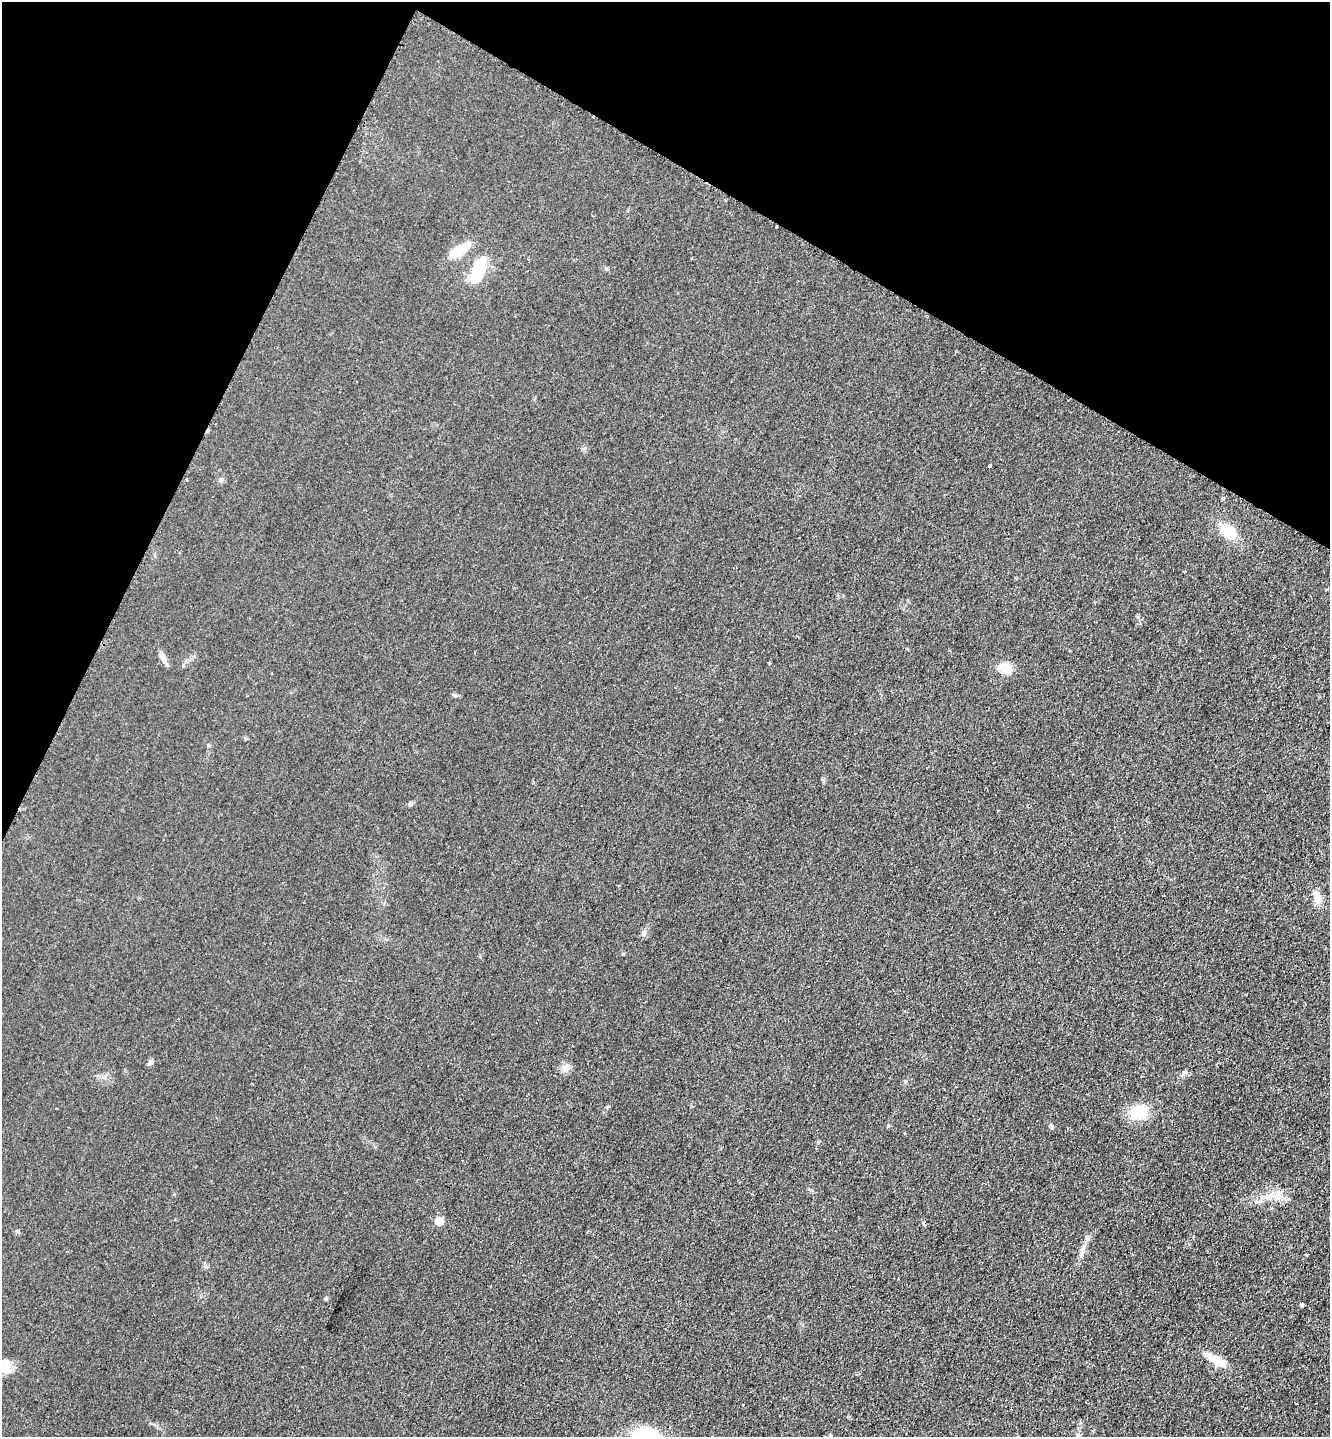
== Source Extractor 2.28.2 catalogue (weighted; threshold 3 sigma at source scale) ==
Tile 2 of 4 x 4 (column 2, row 1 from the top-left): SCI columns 1623-2950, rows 4313-5747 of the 5764 x 5754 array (HDU 1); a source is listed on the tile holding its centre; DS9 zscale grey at full resolution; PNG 1332 x 1439 px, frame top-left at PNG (2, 2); no overlay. Shown black and unused: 23% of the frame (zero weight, under 2 of 3 exposures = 1% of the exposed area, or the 3 px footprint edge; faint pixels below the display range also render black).
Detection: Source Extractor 2.28.2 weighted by HDU 2 'WHT'; one run over the whole footprint, this tile lists its part. Background 0.0374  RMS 0.0093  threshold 0.0417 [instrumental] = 3 sigma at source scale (4.5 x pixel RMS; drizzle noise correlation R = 1.50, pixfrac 1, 0.05/0.05 arcsec/px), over >= 5 px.
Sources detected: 31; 1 cosmic-ray / hot-pixel residue — not listed; the other 30 listed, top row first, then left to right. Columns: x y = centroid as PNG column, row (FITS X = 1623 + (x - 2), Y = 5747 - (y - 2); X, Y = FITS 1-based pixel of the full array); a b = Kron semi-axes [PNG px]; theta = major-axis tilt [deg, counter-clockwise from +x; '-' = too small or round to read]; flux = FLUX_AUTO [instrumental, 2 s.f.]
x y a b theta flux
776 227 3 3 - 4.2
459 250 24 8 33 25
478 268 28 12 72 33
990 466 3 3 - 16
187 480 3 2 - 1.1
221 480 7 5 23 1.7
1228 531 17 12 -41 21
1184 572 3 2 - 0.72
163 658 16 6 -63 5
1005 668 12 10 -7 16
410 804 7 5 19 1.7
1317 897 17 9 -75 9.1
644 932 5 5 - 1.7
150 1062 8 6 47 2.5
565 1068 11 9 68 5.3
1184 1073 8 5 29 2.3
607 1107 6 3 44 1.1
1138 1112 22 18 -1 23
1051 1126 5 4 - 2.4
1268 1196 17 7 5 9.5
439 1221 5 5 - 26
923 1224 5 3 - 1.1
1086 1237 7 7 - 2.7
1082 1252 14 4 68 4
1306 1255 3 3 - 1.8
326 1298 6 3 19 1.1
1302 1305 4 3 - 6.8
1217 1360 26 10 -30 13
5 1366 22 12 57 10
830 1435 3 3 - 3.6
Overlapping masked pixels (flux is a lower limit): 1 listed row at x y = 776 227
Isophote crosses this tile's border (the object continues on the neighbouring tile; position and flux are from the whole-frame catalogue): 2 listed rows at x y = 5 1366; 830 1435
Unlisted compact peaks at least as high as the median listed source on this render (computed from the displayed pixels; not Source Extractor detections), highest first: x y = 455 695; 1138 617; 888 1126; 17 1232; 623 954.